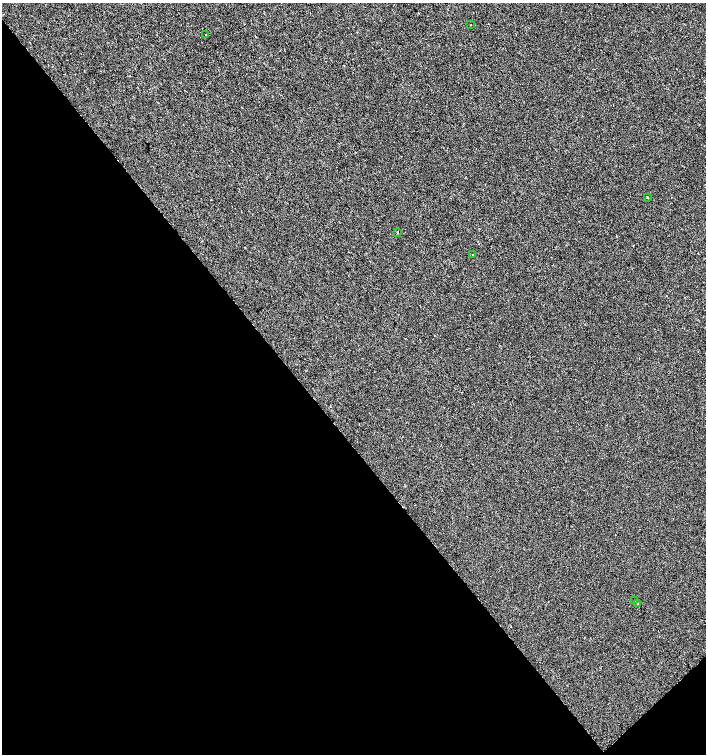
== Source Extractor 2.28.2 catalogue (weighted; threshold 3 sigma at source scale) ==
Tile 14 of 4 x 4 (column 2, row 4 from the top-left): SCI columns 1620-3026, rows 1-1504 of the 5987 x 6019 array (HDU 1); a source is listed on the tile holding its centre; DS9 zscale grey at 2 x 2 block average (1 PNG px = mean of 2 x 2 image px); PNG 708 x 756 px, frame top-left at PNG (2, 3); each listed source drawn as its Kron ellipse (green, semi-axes under 4 px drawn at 4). Shown black and unused: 43% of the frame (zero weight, under 2 of 3 exposures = <1% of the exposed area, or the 3 px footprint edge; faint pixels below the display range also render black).
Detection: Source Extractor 2.28.2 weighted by HDU 2 'WHT'; one run over the whole footprint, this tile lists its part. Background -8.51e-04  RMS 0.0041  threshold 0.0186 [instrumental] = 3 sigma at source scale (4.5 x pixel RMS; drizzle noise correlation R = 1.50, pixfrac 1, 0.0396/0.0396 arcsec/px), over >= 5 px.
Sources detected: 11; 4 cosmic-ray / hot-pixel residue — neither listed nor drawn; the other 7 listed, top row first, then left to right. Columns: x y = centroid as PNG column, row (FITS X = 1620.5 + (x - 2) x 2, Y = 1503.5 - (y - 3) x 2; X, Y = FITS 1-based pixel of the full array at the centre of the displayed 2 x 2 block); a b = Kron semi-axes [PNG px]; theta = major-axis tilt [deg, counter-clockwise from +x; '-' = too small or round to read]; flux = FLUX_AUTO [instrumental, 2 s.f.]
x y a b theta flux
471 25 2 2 - 0.35
206 34 2 2 - 0.49
647 197 2 2 - 0.53
397 232 2 2 - 1.4
473 255 2 2 - 3.3
634 600 2 2 - 2.3
638 603 2 2 - 2.6